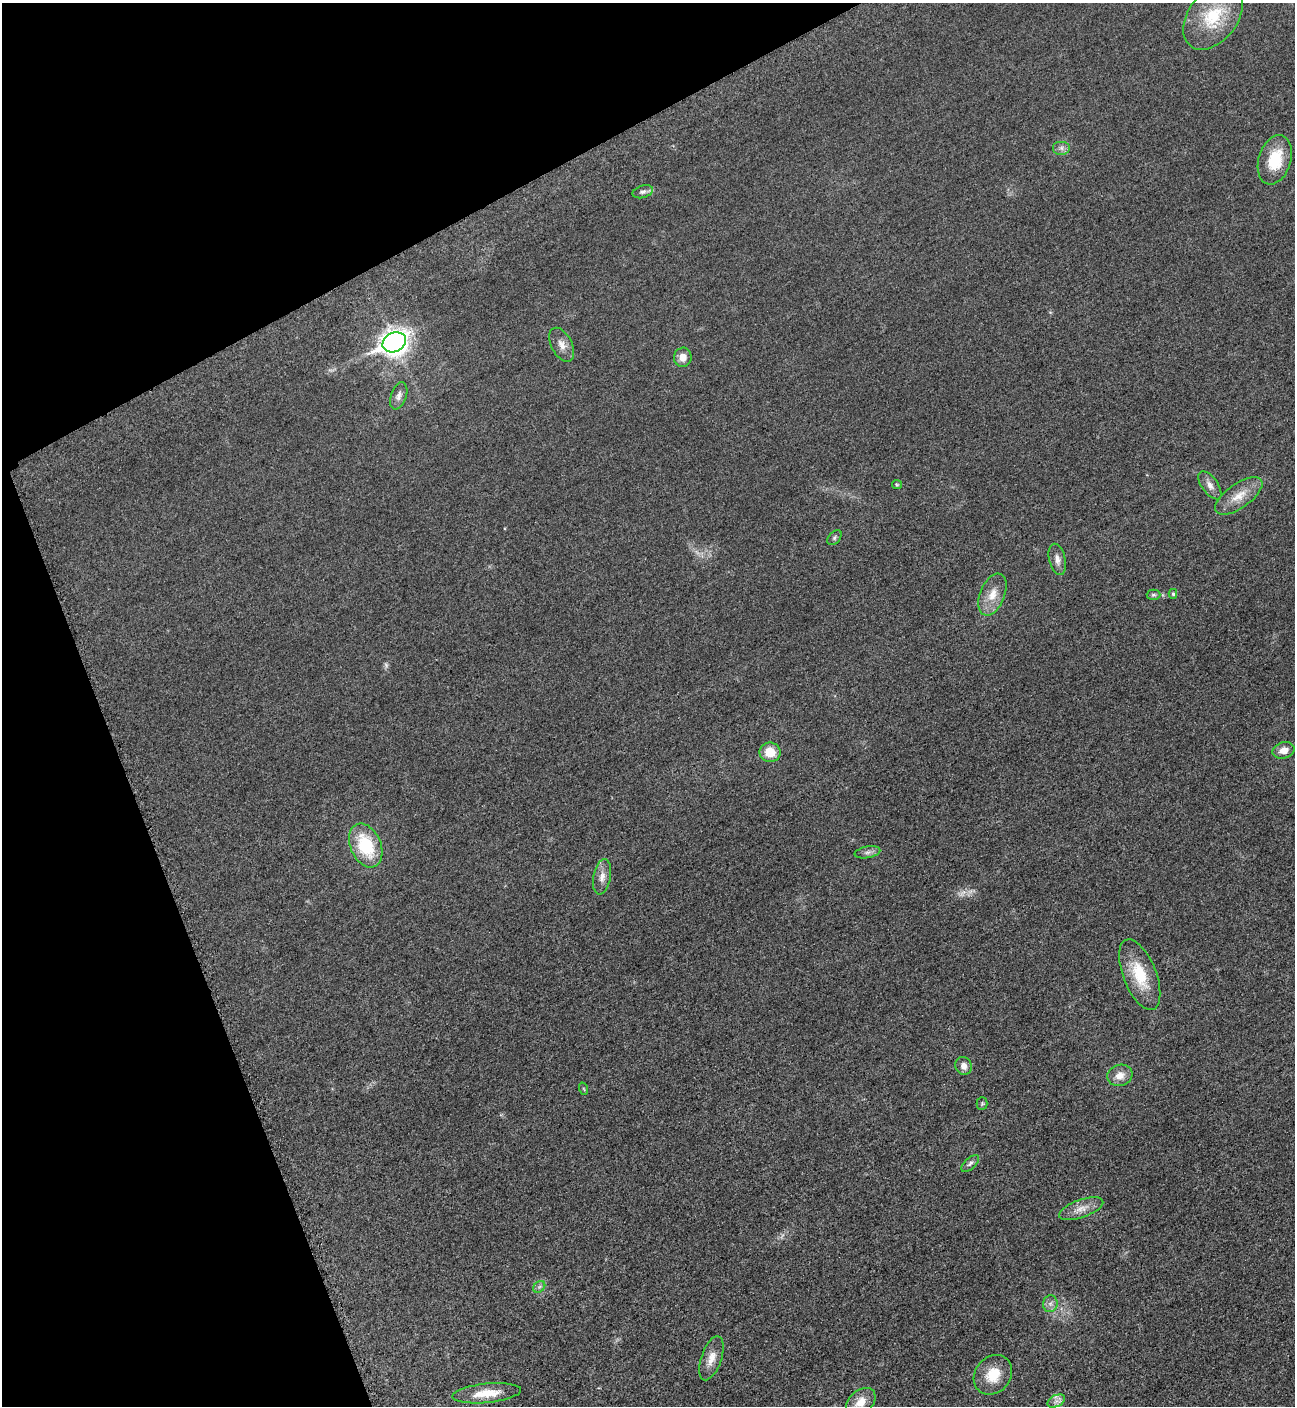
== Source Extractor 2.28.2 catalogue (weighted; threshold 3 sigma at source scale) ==
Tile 5 of 4 x 4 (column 1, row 2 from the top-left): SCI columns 302-1594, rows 2873-4276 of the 5669 x 5701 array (HDU 1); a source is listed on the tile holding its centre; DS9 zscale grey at full resolution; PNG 1297 x 1408 px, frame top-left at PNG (2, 3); each listed source drawn as its Kron ellipse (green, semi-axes under 4 px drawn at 4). Shown black and unused: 21% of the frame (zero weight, under 3 of 5 exposures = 4% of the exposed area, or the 3 px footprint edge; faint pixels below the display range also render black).
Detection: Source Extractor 2.28.2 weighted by HDU 2 'WHT'; one run over the whole footprint, this tile lists its part. Background 0.0193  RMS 0.0052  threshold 0.0234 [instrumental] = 3 sigma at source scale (4.5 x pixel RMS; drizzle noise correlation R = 1.50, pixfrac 1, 0.05/0.05 arcsec/px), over >= 5 px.
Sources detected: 37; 2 too faint to see at this stretch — neither listed nor drawn; the other 35 listed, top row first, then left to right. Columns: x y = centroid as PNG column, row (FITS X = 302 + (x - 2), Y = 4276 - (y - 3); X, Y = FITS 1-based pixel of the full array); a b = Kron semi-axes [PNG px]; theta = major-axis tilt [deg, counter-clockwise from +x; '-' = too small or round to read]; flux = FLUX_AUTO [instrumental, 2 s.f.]
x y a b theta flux
1213 17 37 24 52 25
1061 148 9 7 0 2
1275 160 25 16 73 18
643 192 10 6 17 1.6
394 342 12 9 26 450
562 345 18 10 -62 4.4
683 357 9 9 - 4.2
399 396 14 7 71 2.7
897 485 5 4 - 0.56
1210 485 16 8 -54 3.4
1239 496 28 12 35 8.5
834 538 8 5 46 1.1
1057 559 16 8 -77 3.3
992 594 22 12 68 7.8
1173 594 5 4 - 0.67
1153 595 7 5 0 1.1
1283 750 11 8 16 4.7
770 752 10 9 - 9.2
366 846 23 15 -66 26
867 852 13 5 10 2.1
602 877 18 8 79 4
1140 975 37 16 -68 20
963 1066 9 8 - 3.2
1120 1075 13 10 17 4.9
584 1089 6 4 -71 0.6
982 1103 6 5 - 0.8
970 1163 11 5 42 1.6
1081 1209 23 9 19 5.5
539 1287 7 5 44 1.1
1050 1304 8 7 - 2.1
711 1358 23 10 71 5.9
993 1375 21 17 50 12
487 1393 34 9 6 10
1056 1401 9 6 25 2.2
861 1402 17 11 42 6.9